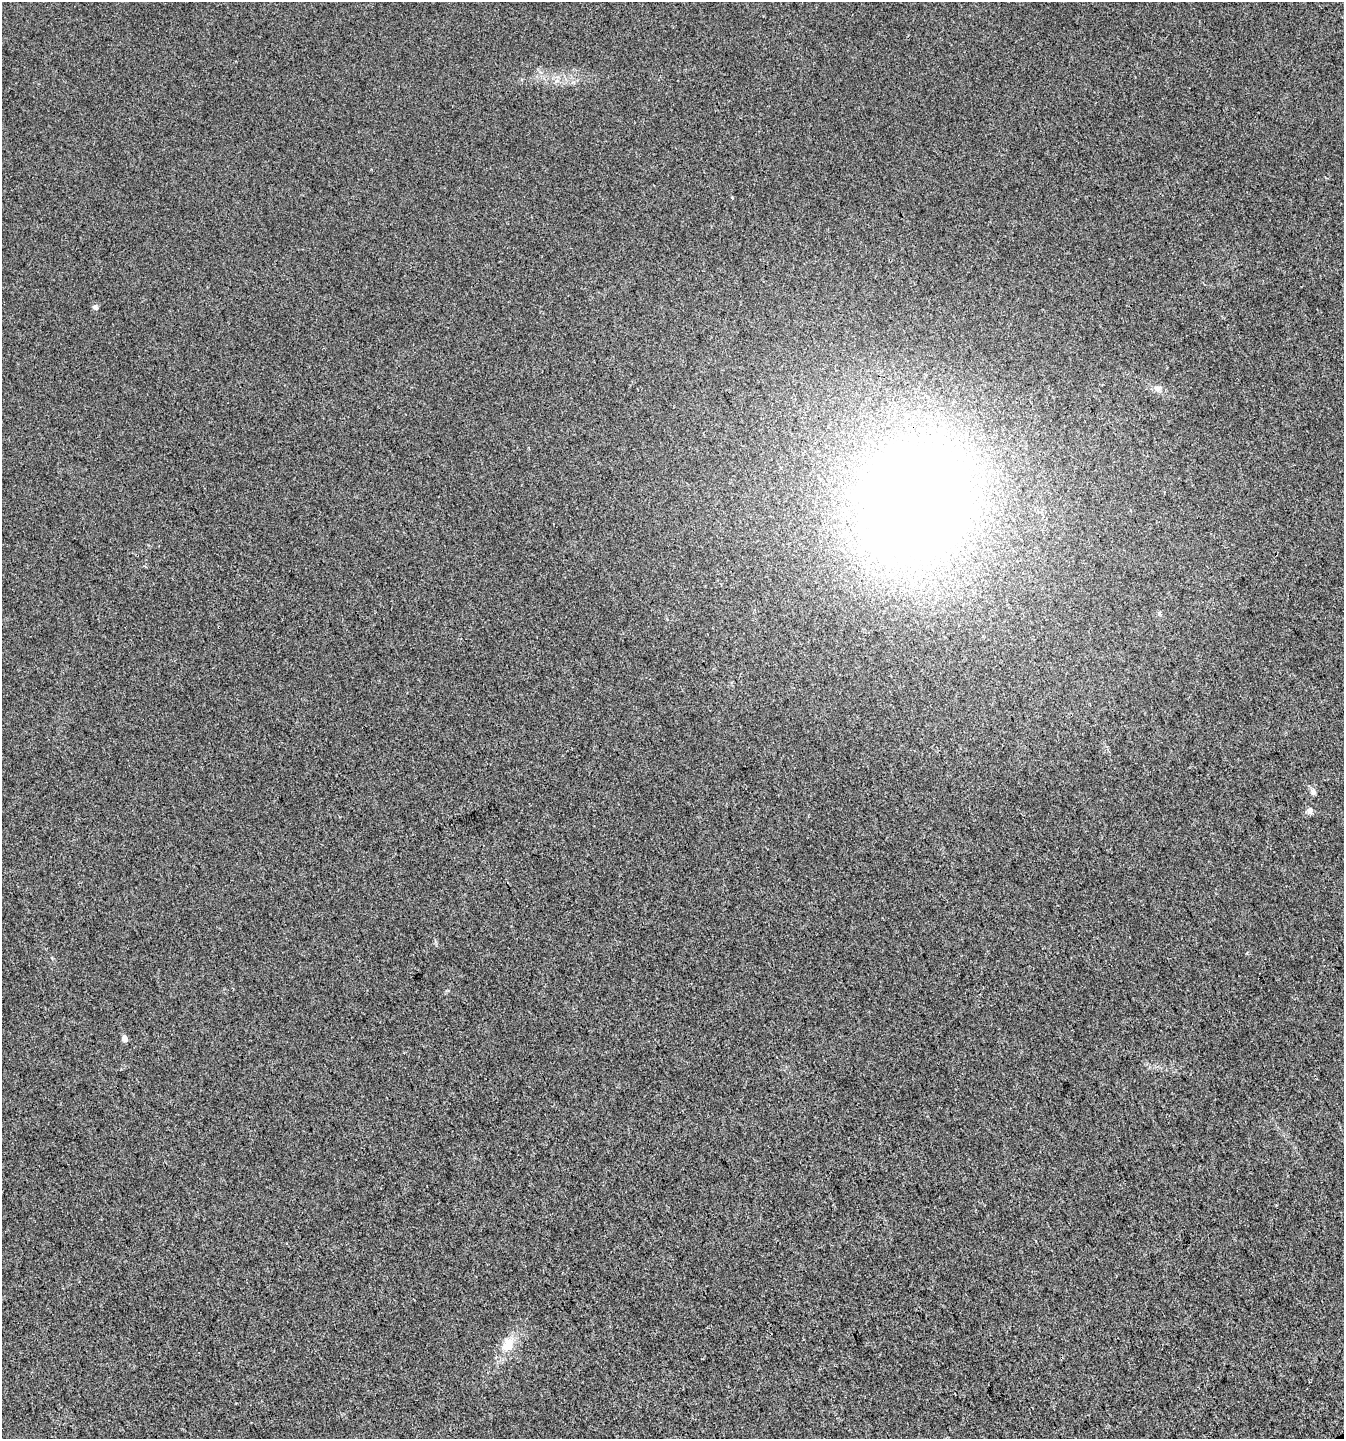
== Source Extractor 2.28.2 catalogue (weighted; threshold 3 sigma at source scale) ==
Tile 6 of 4 x 4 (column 2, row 2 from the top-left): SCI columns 1442-2783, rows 2876-4312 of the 5627 x 5748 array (HDU 1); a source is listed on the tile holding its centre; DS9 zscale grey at full resolution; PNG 1346 x 1441 px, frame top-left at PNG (2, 2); no overlay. Shown black and unused: <1% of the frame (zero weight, under 3 of 4 exposures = <1% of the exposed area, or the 3 px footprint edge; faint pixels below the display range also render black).
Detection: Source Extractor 2.28.2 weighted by HDU 2 'WHT'; one run over the whole footprint, this tile lists its part. Background 0.00553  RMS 0.0034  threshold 0.0153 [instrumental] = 3 sigma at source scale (4.5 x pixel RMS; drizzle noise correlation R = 1.50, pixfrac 1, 0.0396/0.0396 arcsec/px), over >= 5 px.
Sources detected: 8; all 8 listed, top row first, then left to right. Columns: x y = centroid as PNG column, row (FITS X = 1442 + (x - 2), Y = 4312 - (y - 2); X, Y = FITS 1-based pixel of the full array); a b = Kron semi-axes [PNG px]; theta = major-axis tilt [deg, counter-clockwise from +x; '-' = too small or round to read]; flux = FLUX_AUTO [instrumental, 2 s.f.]
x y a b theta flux
95 307 6 6 - 0.96
1157 388 11 8 -25 1.7
916 500 79 77 62 600
1159 613 5 5 - 0.52
1313 792 7 6 - 1.1
1310 811 9 7 73 1.3
124 1038 5 4 - 2.7
508 1345 18 13 78 5.4